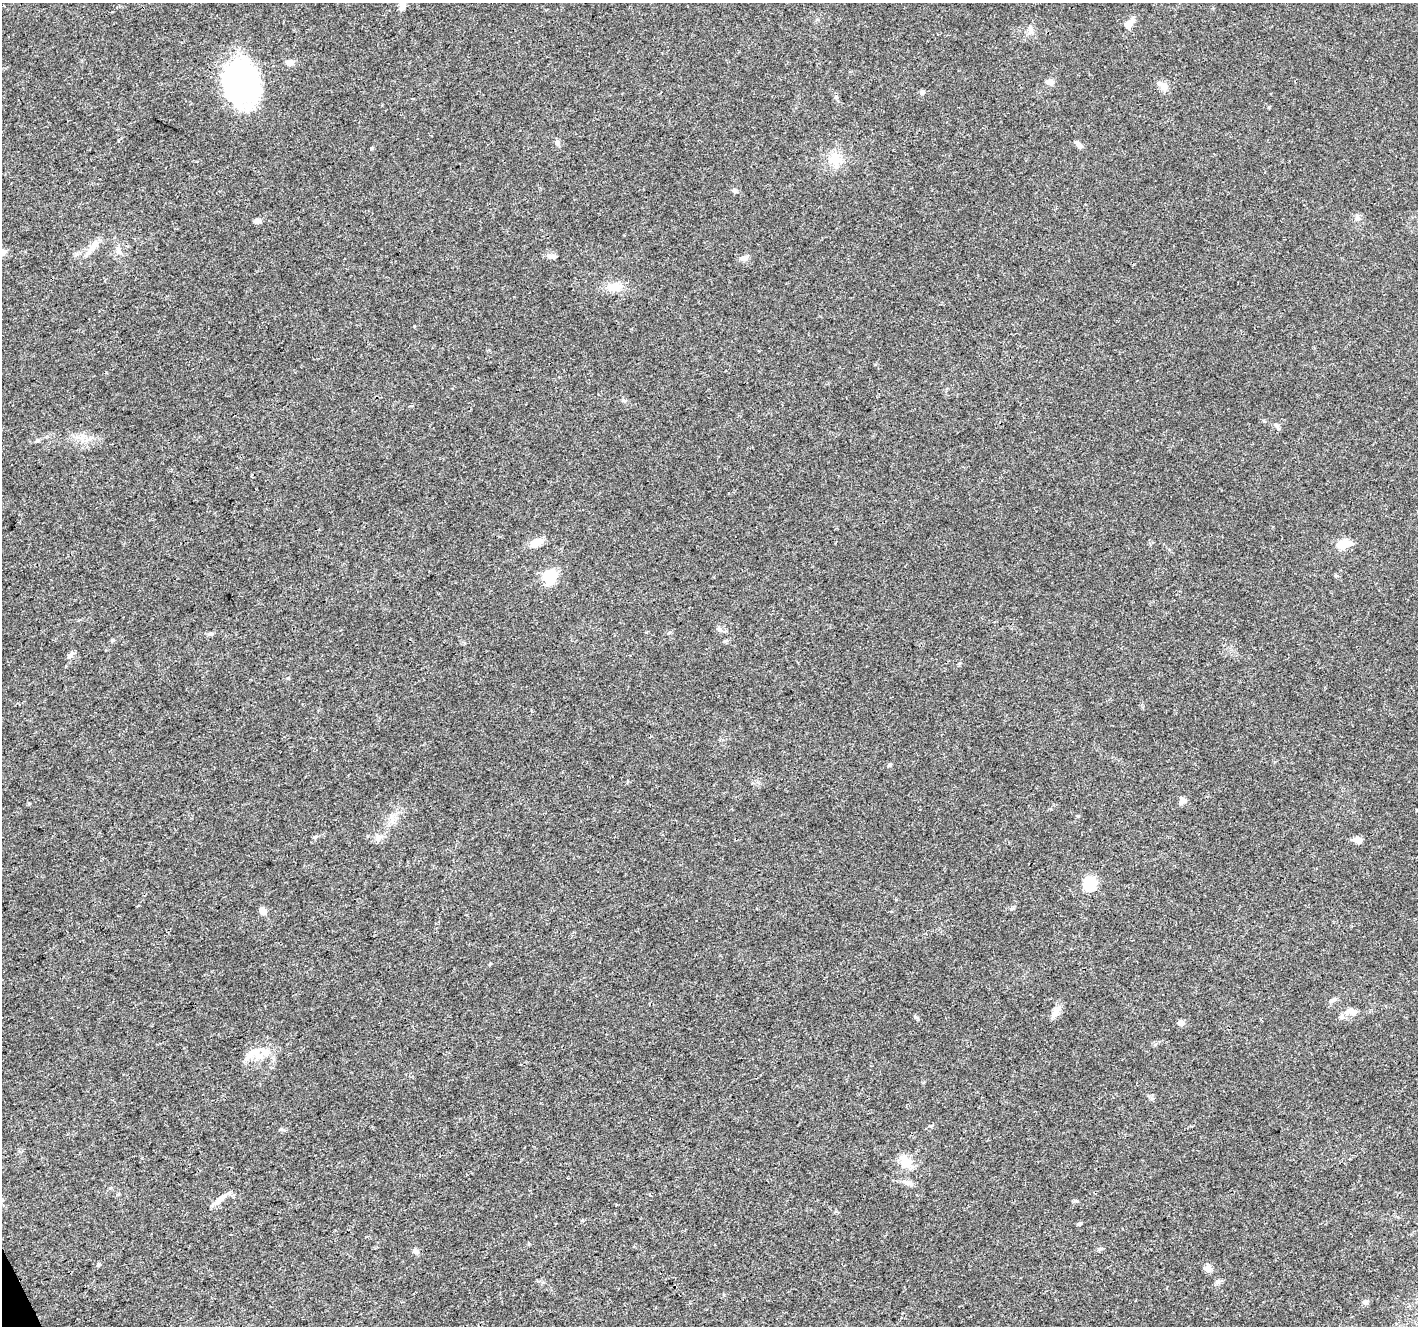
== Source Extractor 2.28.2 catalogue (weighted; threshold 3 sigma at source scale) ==
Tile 7 of 4 x 4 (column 3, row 2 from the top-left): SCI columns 2833-4248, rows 2737-4060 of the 5668 x 5532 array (HDU 1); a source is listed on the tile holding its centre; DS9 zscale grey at full resolution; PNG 1420 x 1328 px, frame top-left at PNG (2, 3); no overlay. Shown black and unused: <1% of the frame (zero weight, under 3 of 4 exposures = <1% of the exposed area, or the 3 px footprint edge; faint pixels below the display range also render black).
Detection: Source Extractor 2.28.2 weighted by HDU 2 'WHT'; one run over the whole footprint, this tile lists its part. Background 0.0175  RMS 0.003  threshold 0.0133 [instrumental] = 3 sigma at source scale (4.5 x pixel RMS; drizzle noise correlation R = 1.50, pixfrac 1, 0.0396/0.0396 arcsec/px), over >= 5 px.
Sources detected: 53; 1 inside a brighter object's white glare — not listed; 2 inside a brighter listed object's ellipse — not listed separately; the other 50 listed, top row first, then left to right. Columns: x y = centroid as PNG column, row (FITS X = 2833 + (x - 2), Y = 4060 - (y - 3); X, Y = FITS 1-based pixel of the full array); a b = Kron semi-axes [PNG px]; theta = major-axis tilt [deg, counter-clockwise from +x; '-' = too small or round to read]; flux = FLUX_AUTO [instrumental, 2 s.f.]
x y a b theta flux
402 6 11 9 85 2
1129 24 11 7 48 3.3
1030 30 10 6 80 1.2
289 63 9 7 0 1.6
244 80 51 36 -87 50
1050 82 10 6 -22 1.6
1163 86 20 8 -48 1.9
922 92 6 5 - 0.7
557 142 9 6 -59 0.84
1078 144 10 6 -31 1.1
835 159 16 16 - 5.8
734 191 7 4 -19 0.49
1357 217 8 6 74 0.86
257 221 8 6 2 0.99
93 246 26 8 53 3.2
118 249 8 6 -88 1
2 252 8 7 - 1.4
552 256 11 6 -6 1.3
744 258 10 7 19 1.5
614 287 21 12 0 4.2
1276 425 7 5 -44 0.68
82 435 7 5 0 0.95
37 441 6 4 18 0.44
536 542 14 8 18 3.6
1343 544 15 9 16 4.6
550 576 6 6 - 36
719 629 8 6 -24 0.88
210 634 9 4 4 0.63
113 640 5 5 - 0.42
70 655 11 5 56 0.92
889 765 6 4 71 0.37
1182 801 10 7 57 1.2
315 837 6 4 43 0.46
378 838 10 9 - 1.5
1358 840 9 7 -24 1.8
1089 884 16 13 82 8
263 911 10 7 -55 1.4
1331 1000 6 4 0 0.51
1352 1011 17 8 -12 2
1056 1012 15 10 53 2.1
1181 1023 7 6 - 1.3
253 1053 27 11 26 5.1
931 1126 6 3 19 0.34
905 1161 19 12 -64 4.6
907 1182 16 6 -11 1.6
218 1200 25 6 38 2.3
1080 1224 6 5 - 0.45
416 1251 9 5 -54 0.78
1208 1268 9 8 - 1.3
1365 1302 6 5 - 1.4
Isophote crosses this tile's border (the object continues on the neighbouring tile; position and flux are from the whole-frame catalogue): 2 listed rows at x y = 402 6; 2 252
Unlisted compact peaks at least as high as the median listed source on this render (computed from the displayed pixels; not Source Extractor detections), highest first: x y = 414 326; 1269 107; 915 1017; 371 148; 1078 816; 29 803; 623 400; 1218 1282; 281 1129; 99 1264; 1011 909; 1077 1201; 1099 1249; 288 678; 1152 1098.